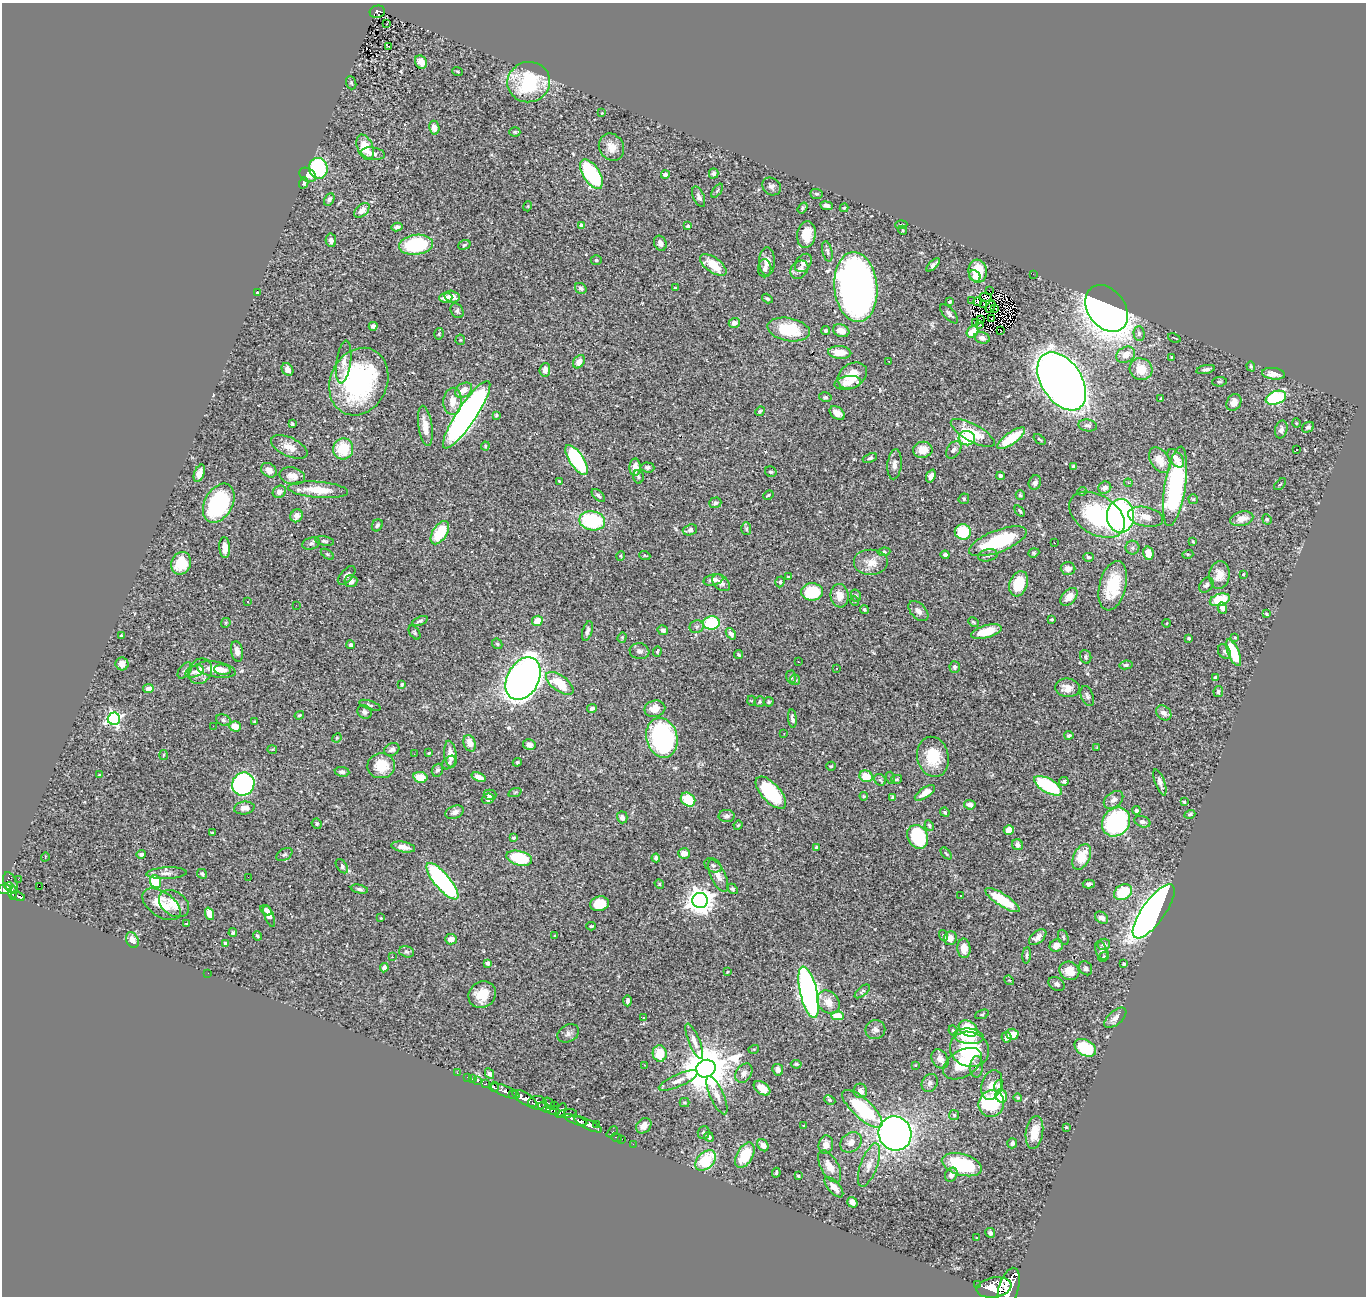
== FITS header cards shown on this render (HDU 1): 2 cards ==
NAXIS1  =                 1364
NAXIS2  =                 1294

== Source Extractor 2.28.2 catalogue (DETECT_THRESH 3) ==
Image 1364 x 1294 px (HDU 1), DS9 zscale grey, 1 PNG px = 1 image px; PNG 1368 x 1298 px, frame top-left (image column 1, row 1294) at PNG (2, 3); each listed source drawn as its Kron ellipse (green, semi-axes under 4 px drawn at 4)
Background 0.561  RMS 0.024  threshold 0.0713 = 3 sigma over >= 5 px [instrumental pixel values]
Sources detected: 499; all 499 listed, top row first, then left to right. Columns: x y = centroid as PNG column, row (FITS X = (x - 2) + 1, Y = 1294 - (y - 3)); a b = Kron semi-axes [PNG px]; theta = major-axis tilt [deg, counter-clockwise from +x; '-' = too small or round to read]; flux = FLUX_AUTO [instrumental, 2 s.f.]
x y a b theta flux
377 12 8 6 14 120
387 23 3 2 - 4.2
389 46 3 3 - 12
421 62 7 5 -61 11
457 71 5 2 - 1.6
529 82 21 20 - 130
351 83 7 5 -71 2.3
602 113 3 2 - 1.1
434 128 7 5 -80 11
515 132 5 4 - 2.1
365 147 13 8 -68 33
611 147 14 12 -58 19
373 153 12 6 -10 7.3
318 168 10 9 - 140
714 173 5 4 - 4.9
591 174 16 8 -58 160
308 175 9 6 -31 11
665 175 4 3 - 4.7
304 183 6 4 75 3.5
772 186 10 8 -37 6.6
717 191 8 4 54 2.7
816 194 6 5 - 2.6
699 197 11 5 -67 5.9
329 199 7 5 61 4.3
528 206 5 3 - 1.4
826 206 6 4 -8 6.2
803 208 6 4 54 2.6
844 208 4 3 - 1.6
362 210 9 5 43 9.9
582 225 4 4 - 11
901 225 6 2 5 2.1
688 226 4 3 - 2.7
397 227 5 4 - 5.4
903 230 4 4 - 1.6
806 235 13 9 83 32
331 240 7 5 -78 7.2
660 243 8 6 -64 6.8
416 245 17 10 8 120
464 245 6 4 21 2.5
827 251 10 4 -77 3.8
596 260 5 5 - 2.8
767 261 14 8 89 15
803 263 10 7 53 7.8
713 265 15 7 -36 37
933 265 8 4 45 4.8
765 268 9 6 89 6.1
799 270 10 8 47 9.5
978 271 11 9 -83 43
1033 274 2 2 - 8.2
975 276 6 5 - 10
856 287 35 21 -84 1200
581 288 6 5 - 4.5
675 288 3 2 - 1.6
989 291 2 2 - 43
258 293 4 3 - 2.6
452 297 7 5 -15 14
986 297 6 2 -10 1.3
446 298 6 5 - 14
767 298 6 4 -32 3.2
972 300 2 2 - 3
950 302 4 3 - 2.8
977 302 4 3 - 3
983 304 2 2 - 1.7
991 307 6 2 61 0.61
995 308 2 2 - 1.3
1107 308 25 18 -54 1500
457 311 8 6 -58 4.8
949 314 12 5 -48 5.4
991 319 2 2 - 0.74
981 320 3 2 - 1.9
734 323 5 5 - 10
975 323 2 2 - 1.1
979 325 4 2 - 8.2
373 326 4 4 - 4.9
789 330 21 11 -10 64
1000 330 2 2 - 1.4
825 331 5 4 - 3.3
841 331 8 6 -19 15
972 332 6 5 - 27
1139 333 7 5 -88 3.7
439 334 6 4 74 2.7
982 338 8 5 -15 7.5
1174 338 6 2 -24 2.1
460 340 5 5 - 2.5
840 352 11 6 -3 26
1126 355 10 7 28 17
1171 357 3 2 - 1.2
889 361 3 2 - 1.1
344 362 21 7 82 13
579 362 7 5 55 13
1251 366 5 4 - 2.1
287 369 7 5 -56 8.6
1141 369 11 10 - 31
1206 369 9 4 12 6
545 370 7 5 85 12
1273 374 12 6 -6 13
852 376 16 11 35 33
1062 381 32 20 -57 2400
359 382 35 28 65 260
1219 382 7 4 5 2.4
848 383 13 6 9 11
464 390 9 6 35 17
825 397 6 4 -13 2.6
1161 398 3 2 - 1.2
1276 398 10 6 20 180
453 401 13 9 87 19
1234 403 8 7 - 15
760 411 5 4 - 2.4
837 413 8 5 -37 11
467 415 40 9 56 940
496 415 4 4 - 2.1
1296 423 4 3 - 1.2
292 424 3 3 - 1.9
1088 425 9 6 -8 5.2
425 426 20 7 -82 22
1308 427 6 5 - 3.6
1281 430 9 6 76 5.9
973 433 24 8 -29 49
967 438 8 7 - 76
1011 438 16 6 36 61
1039 439 7 3 -39 1.8
485 446 4 4 - 1.8
289 447 19 9 -25 17
343 449 11 10 - 56
1297 449 3 3 - 2.8
923 450 10 8 8 23
954 450 10 6 53 6.6
870 458 7 4 22 3.5
1176 458 11 6 -51 13
577 460 17 7 -56 180
1160 460 14 9 -56 22
895 464 15 7 84 9.3
1074 466 4 3 - 3.3
635 467 8 5 89 16
647 467 7 5 -4 4.8
269 470 8 6 -37 9.6
771 472 6 5 - 3
199 473 9 5 69 10
292 476 13 8 -13 15
931 476 7 4 68 6.7
1000 476 4 3 - 4.7
638 477 6 5 - 2.8
559 481 3 3 - 1.8
1035 483 7 6 - 5.2
1128 483 4 4 - 2.1
1280 484 7 2 44 1.7
1175 486 40 10 81 290
1105 488 6 6 - 9.2
318 490 30 8 -4 36
1082 491 5 3 - 1.5
279 492 7 5 35 7.9
768 495 5 3 - 2
1020 495 5 4 - 2.9
598 496 8 4 -44 4.5
964 499 5 5 - 2.4
1193 499 5 4 - 1.9
219 503 21 14 61 170
715 503 6 5 - 3.2
1020 511 6 3 -52 2.3
1097 515 30 19 -32 160
297 516 7 6 - 8.7
1120 516 17 13 -89 440
1146 517 18 9 -12 16
1242 519 12 7 14 15
1267 519 5 4 - 1.9
592 521 13 9 -11 120
377 525 6 5 - 4.3
746 529 6 5 - 2.8
690 530 7 5 19 6.7
963 532 8 7 - 73
440 533 13 7 57 59
325 541 9 4 -10 3.3
998 541 30 11 21 120
1193 541 4 3 - 1.7
311 543 9 6 14 4.7
1055 543 2 2 - 0.89
225 547 10 5 -87 14
1132 548 7 7 - 4.6
884 552 6 4 7 3.9
1034 553 5 4 - 2.2
1148 553 7 5 -78 20
327 554 7 4 -35 2.2
1188 554 5 3 - 1.8
945 555 4 4 - 5.5
988 555 10 6 12 5.4
620 556 5 3 - 1.8
645 556 6 3 -20 1.7
1089 557 5 4 - 3.1
181 563 11 9 65 45
871 563 17 13 0 23
1068 569 7 6 - 9.9
1243 574 3 3 - 1.5
347 575 11 5 48 6.4
1219 575 14 10 82 20
788 577 3 3 - 2.9
713 580 10 5 14 8.8
351 581 6 6 - 9.3
780 582 5 4 - 2.7
721 583 10 6 -41 7.3
1019 584 13 9 71 48
1206 585 8 6 48 5
1113 586 25 13 76 67
812 592 11 8 1 71
840 596 12 9 -83 19
856 596 6 5 - 2.6
1069 597 10 6 46 18
1220 600 10 6 15 57
855 601 5 3 - 1.3
248 602 3 2 - 1.9
296 605 2 2 - 2.2
1222 608 5 4 - 8.2
864 609 4 4 - 2.5
918 611 12 7 -46 8.6
1266 614 4 2 - 1.9
1052 619 3 2 - 1.7
420 621 8 4 21 3
537 621 5 5 - 21
973 622 5 3 - 2
226 623 5 4 - 1.9
711 623 8 6 6 89
1167 623 4 3 - 1.2
697 627 7 6 - 4.3
663 630 5 5 - 5.7
587 631 10 5 73 5.7
986 631 16 6 16 29
415 633 8 5 -55 2.6
731 634 6 4 -53 6
122 636 4 3 - 2.8
622 637 5 4 - 1.9
1189 638 4 3 - 2.4
1235 638 3 3 - 1.6
497 644 6 4 -43 2.4
350 645 4 4 - 4.2
237 651 10 6 -80 8.1
639 651 10 8 -10 6.3
657 651 5 4 - 2.1
1224 651 8 6 -59 4.2
1233 653 14 5 -66 60
739 655 5 4 - 3.1
1086 657 7 5 -69 3.6
798 662 3 2 - 1.1
122 664 6 6 - 13
1126 665 7 4 7 3.5
955 667 6 5 - 4.4
837 668 3 2 - 2.6
216 669 19 8 -9 24
222 670 8 5 -6 9.6
185 671 9 5 52 4
200 671 13 11 59 18
194 672 9 5 21 6.4
791 677 6 5 - 2.5
1216 677 4 3 - 7.8
523 679 22 16 61 1500
795 680 5 5 - 2.1
560 683 16 7 -36 56
402 684 4 3 - 2
1067 688 12 9 -6 14
148 689 5 4 - 11
1218 691 5 4 - 2.8
1087 696 10 6 -69 4.7
752 701 5 3 - 1.4
760 702 5 5 - 2.1
769 702 5 5 - 2.3
370 705 11 3 -18 2.7
592 709 5 4 - 5.2
655 709 10 8 12 21
364 712 7 6 - 4.5
1164 713 8 6 -41 10
299 715 5 3 - 2.1
792 718 9 4 -85 5.5
114 719 6 6 - 380
223 720 7 5 -20 3.5
254 721 3 2 - 1.2
213 726 2 2 - 1.1
235 726 6 5 - 20
784 733 2 2 - 0.94
1069 735 4 3 - 2.8
337 738 5 4 - 1.7
662 738 20 15 -74 300
470 743 8 6 -71 18
529 745 6 5 - 7.5
1097 747 4 2 - 1.1
272 749 5 3 - 1.4
392 749 8 6 24 5.1
429 753 3 3 - 1.5
414 754 3 2 - 1.7
450 754 13 6 -82 14
163 755 5 3 - 1.5
933 757 20 15 -77 52
517 762 4 4 - 1.7
449 763 8 5 46 3.7
381 766 14 12 4 38
831 766 5 4 - 1.8
437 770 6 5 - 4.4
342 772 7 5 -9 5.3
99 775 4 3 - 1.4
866 776 6 5 - 32
420 777 7 5 -12 26
479 777 7 4 -19 11
891 778 6 4 -72 2.2
897 779 5 4 - 2.8
880 780 6 5 - 2.8
1064 782 5 4 - 3.8
1160 782 14 4 -70 6.6
243 784 12 11 - 310
1048 786 15 7 -30 130
515 792 7 4 19 2.3
771 793 20 9 -48 120
925 793 11 5 34 13
490 795 6 5 - 5.7
864 796 4 4 - 1.5
893 797 4 3 - 3.3
488 799 6 5 - 8.1
688 800 8 6 -40 47
1114 800 11 7 38 8.1
1184 802 3 2 - 1.4
970 805 5 5 - 6.7
244 808 10 6 7 8.3
1136 810 4 4 - 4
455 812 9 6 22 9.7
945 812 5 4 - 2.5
1190 814 5 4 - 3.8
727 816 8 6 1 5.2
622 817 6 5 - 7.5
1116 822 15 13 50 230
1142 822 8 5 -18 5
317 824 5 4 - 2.6
738 825 5 4 - 1.6
929 825 5 4 - 2.6
1009 830 5 4 - 23
213 833 4 3 - 2.1
918 837 12 10 -61 110
513 838 4 3 - 2.7
1018 845 6 5 - 6.4
403 847 12 5 -10 11
817 847 4 4 - 3
684 853 6 5 - 11
946 853 7 3 -48 1.8
141 854 4 3 - 3.3
284 854 9 5 30 4.2
45 857 5 3 - 1.1
1082 857 13 8 64 40
519 858 13 7 -15 87
656 858 4 4 - 4.1
713 865 9 6 -29 5.4
342 866 8 5 -55 5.8
166 873 20 6 3 10
202 874 5 4 - 3.6
718 876 17 7 -65 15
248 877 2 2 - 0.68
18 879 2 2 - 5.8
442 881 23 7 -50 310
156 882 7 5 -67 72
11 883 11 6 -66 330
659 884 5 4 - 1.8
1089 884 6 4 -1 4.3
9 886 4 3 - 160
39 886 2 2 - 1300
4 889 6 5 - 390
359 889 9 4 -13 3.4
733 889 6 4 -49 2.6
1123 892 9 7 31 63
13 893 7 4 -89 200
18 896 7 3 -21 150
961 896 2 2 - 1.5
700 900 8 7 - 1900
1002 900 20 6 -33 69
162 904 21 12 -34 38
174 904 16 11 -35 25
599 904 9 7 11 34
266 910 6 4 -31 3.8
1154 911 32 11 54 1900
210 914 6 4 -70 24
269 916 11 4 -69 9.8
381 918 2 2 - 1.4
1102 918 7 5 -36 7.8
186 924 3 2 - 1.8
591 926 4 3 - 2
233 933 4 4 - 2.4
943 935 5 3 - 1.8
257 936 5 3 - 2.8
555 936 3 3 - 1.5
1038 937 10 5 40 9.3
1063 937 8 5 -70 3.3
950 938 7 6 - 12
451 939 6 5 - 10
132 940 8 6 -63 12
226 943 4 4 - 13
1104 944 6 5 - 6.2
1056 946 7 6 - 14
964 948 9 6 -86 17
1101 950 10 5 -69 4.8
407 952 8 5 -16 3.4
1027 955 8 3 85 2.7
392 957 3 3 - 5.4
1104 957 6 4 42 2.5
487 963 4 3 - 5.3
1124 964 3 3 - 2.2
384 968 5 4 - 7.2
1086 968 7 6 - 5.1
1069 971 10 9 - 21
728 972 3 2 - 1.2
208 973 3 2 - 1.3
1009 980 5 4 - 1.7
1057 984 9 6 -29 4.8
862 991 9 4 40 2.8
809 992 26 8 -77 860
482 995 14 13 - 31
627 1001 6 3 88 4.1
828 1002 13 10 -46 18
982 1014 7 4 22 2.2
837 1016 6 4 -2 26
644 1018 3 2 - 2.6
1115 1018 13 7 41 10
968 1028 10 7 -32 61
875 1030 10 9 - 7.2
953 1030 5 3 - 2
568 1033 11 8 29 6.7
1012 1034 6 5 - 21
969 1036 15 7 -5 26
1007 1037 5 5 - 6
694 1041 19 5 -68 12
1085 1048 11 7 -28 69
754 1049 5 3 - 1.5
969 1049 20 17 -22 100
660 1054 8 7 - 37
940 1059 10 7 -57 9.5
796 1064 5 3 - 2.3
962 1064 21 13 32 57
644 1065 3 2 - 1
915 1065 4 4 - 1.3
976 1067 11 6 88 7.7
706 1069 10 8 23 8500
778 1070 6 5 - 7.9
457 1073 3 2 - 4.3
489 1073 5 4 - 5.1
744 1073 10 7 56 8.8
467 1077 3 2 - 11
473 1079 3 2 - 12
478 1081 3 3 - 24
678 1081 21 6 24 13
930 1083 9 7 60 6.4
486 1084 4 3 - 120
992 1085 15 10 71 19
998 1086 6 4 85 5.6
494 1087 5 4 - 260
762 1088 9 5 -36 19
505 1091 15 5 -22 960
860 1091 7 7 - 10
512 1094 4 3 - 390
717 1095 20 7 -66 12
1001 1096 7 5 -65 27
1018 1097 4 3 - 1.9
524 1098 14 5 -30 2300
830 1100 6 4 -27 2.1
537 1103 9 7 -3 1000
684 1103 5 4 - 2.1
549 1104 7 3 -45 110
991 1104 13 12 - 100
555 1105 2 2 - 13
544 1107 7 3 -27 390
862 1109 26 9 -42 120
553 1110 6 4 -13 350
561 1110 8 4 61 380
567 1114 10 3 9 350
954 1115 5 5 - 2.7
576 1120 12 4 -19 1100
588 1124 15 5 -26 1600
597 1124 2 2 - 7.6
804 1125 3 2 - 1.2
644 1126 8 6 46 13
1066 1127 3 3 - 1.4
612 1132 6 2 45 61
1034 1132 16 8 81 28
704 1133 6 6 - 2.5
895 1133 17 16 - 1200
616 1137 5 3 - 10
709 1137 5 4 - 5.2
622 1139 2 2 - 6.3
851 1142 12 9 38 13
1012 1143 5 5 - 5.4
633 1144 2 2 - 7.6
763 1145 6 5 - 8.9
826 1145 9 7 76 12
745 1155 14 8 61 58
706 1160 12 8 43 51
869 1165 23 8 70 18
962 1165 20 10 -16 110
830 1166 18 8 -60 18
776 1173 5 3 - 2.4
951 1175 7 5 58 7.9
798 1176 3 2 - 2
834 1187 12 6 -49 14
852 1202 5 5 - 8
990 1233 5 4 - 4.3
977 1238 3 2 - 1.2
978 1284 3 3 - 68
994 1288 18 10 9 4400
1009 1288 21 9 74 4600
At the frame edge (FLAGS 8, measured only in part): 1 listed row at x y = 1009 1288